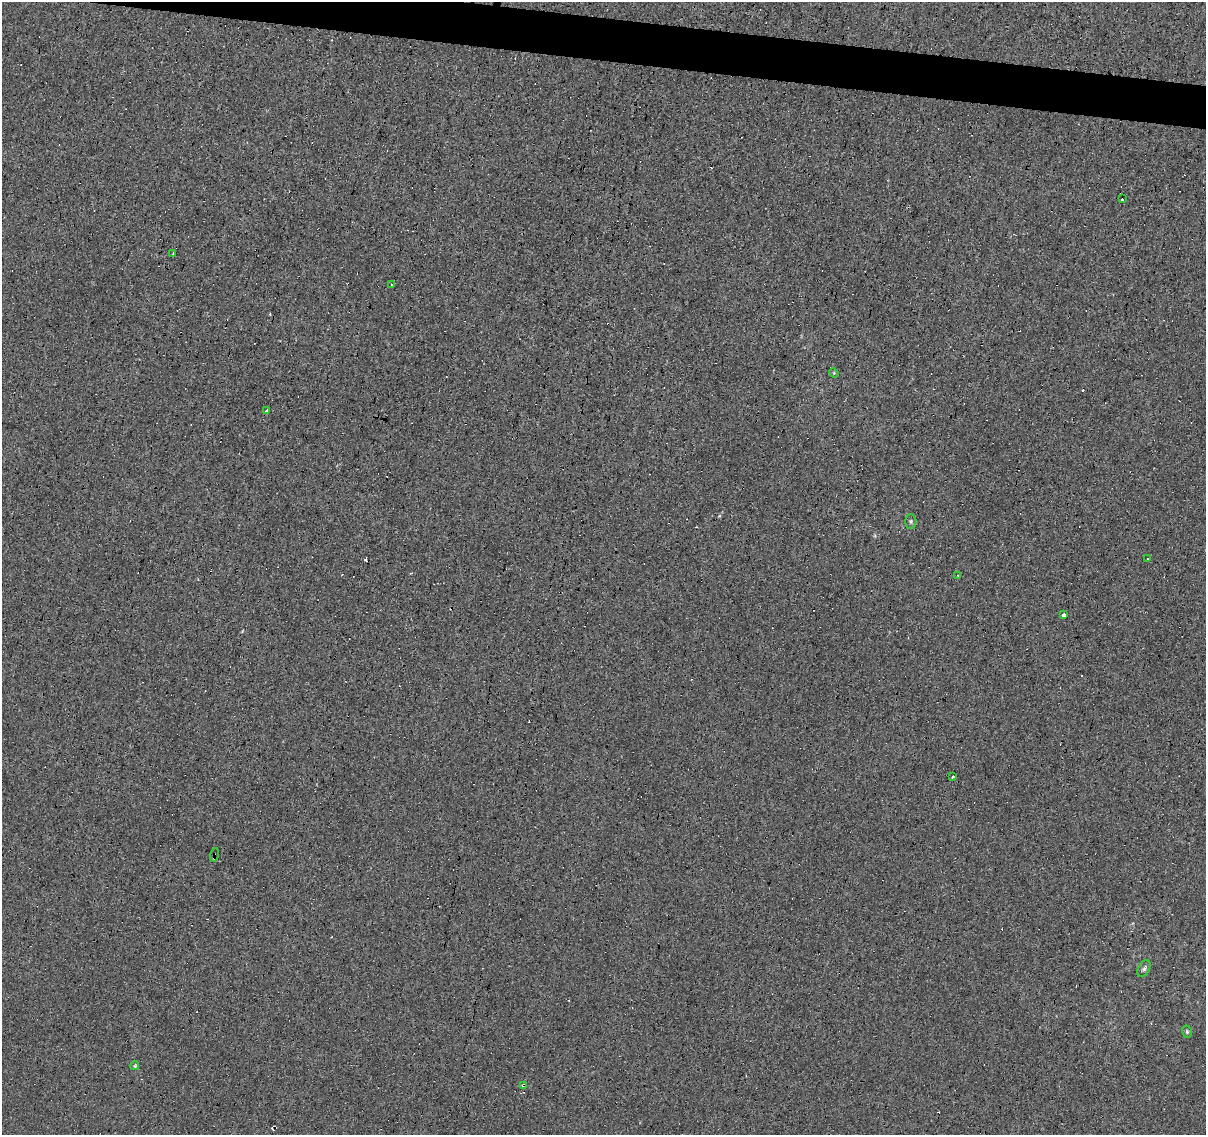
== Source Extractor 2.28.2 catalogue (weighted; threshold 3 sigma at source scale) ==
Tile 11 of 4 x 4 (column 3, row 3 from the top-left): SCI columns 2411-3614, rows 1355-2487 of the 4824 x 5035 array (HDU 1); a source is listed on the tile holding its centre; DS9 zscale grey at full resolution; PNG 1208 x 1137 px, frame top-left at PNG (2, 2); each listed source drawn as its Kron ellipse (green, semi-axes under 4 px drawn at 4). Shown black and unused: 3% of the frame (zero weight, under 4 of 8 exposures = <1% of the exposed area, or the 3 px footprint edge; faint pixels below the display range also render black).
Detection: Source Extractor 2.28.2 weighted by HDU 2 'WHT'; one run over the whole footprint, this tile lists its part. Background -8.11e-05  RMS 0.0013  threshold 0.0054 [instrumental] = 3 sigma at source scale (4.09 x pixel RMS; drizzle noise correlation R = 1.36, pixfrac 0.8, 0.0396/0.0396 arcsec/px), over >= 5 px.
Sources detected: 30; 15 cosmic-ray / hot-pixel residue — neither listed nor drawn; the other 15 listed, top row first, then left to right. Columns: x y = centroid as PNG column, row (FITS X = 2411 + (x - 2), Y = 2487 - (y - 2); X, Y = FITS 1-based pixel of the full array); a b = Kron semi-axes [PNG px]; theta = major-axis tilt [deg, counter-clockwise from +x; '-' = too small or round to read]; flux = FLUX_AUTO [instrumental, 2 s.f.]
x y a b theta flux
1122 199 3 2 - 1.8
173 253 2 2 - 0.17
392 285 3 3 - 0.18
834 373 5 4 - 0.11
267 410 3 3 - 3.3
911 521 7 5 -90 0.26
1147 559 3 3 - 1.4
958 576 3 3 - 0.27
1064 615 3 3 - 9.9
953 777 3 3 - 0.96
214 855 7 4 77 0.28
1144 969 9 5 61 0.3
1187 1032 6 5 - 0.19
135 1066 4 4 - 0.19
523 1085 4 3 - 0.95
Overlapping masked pixels (flux is a lower limit): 2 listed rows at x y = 214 855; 523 1085